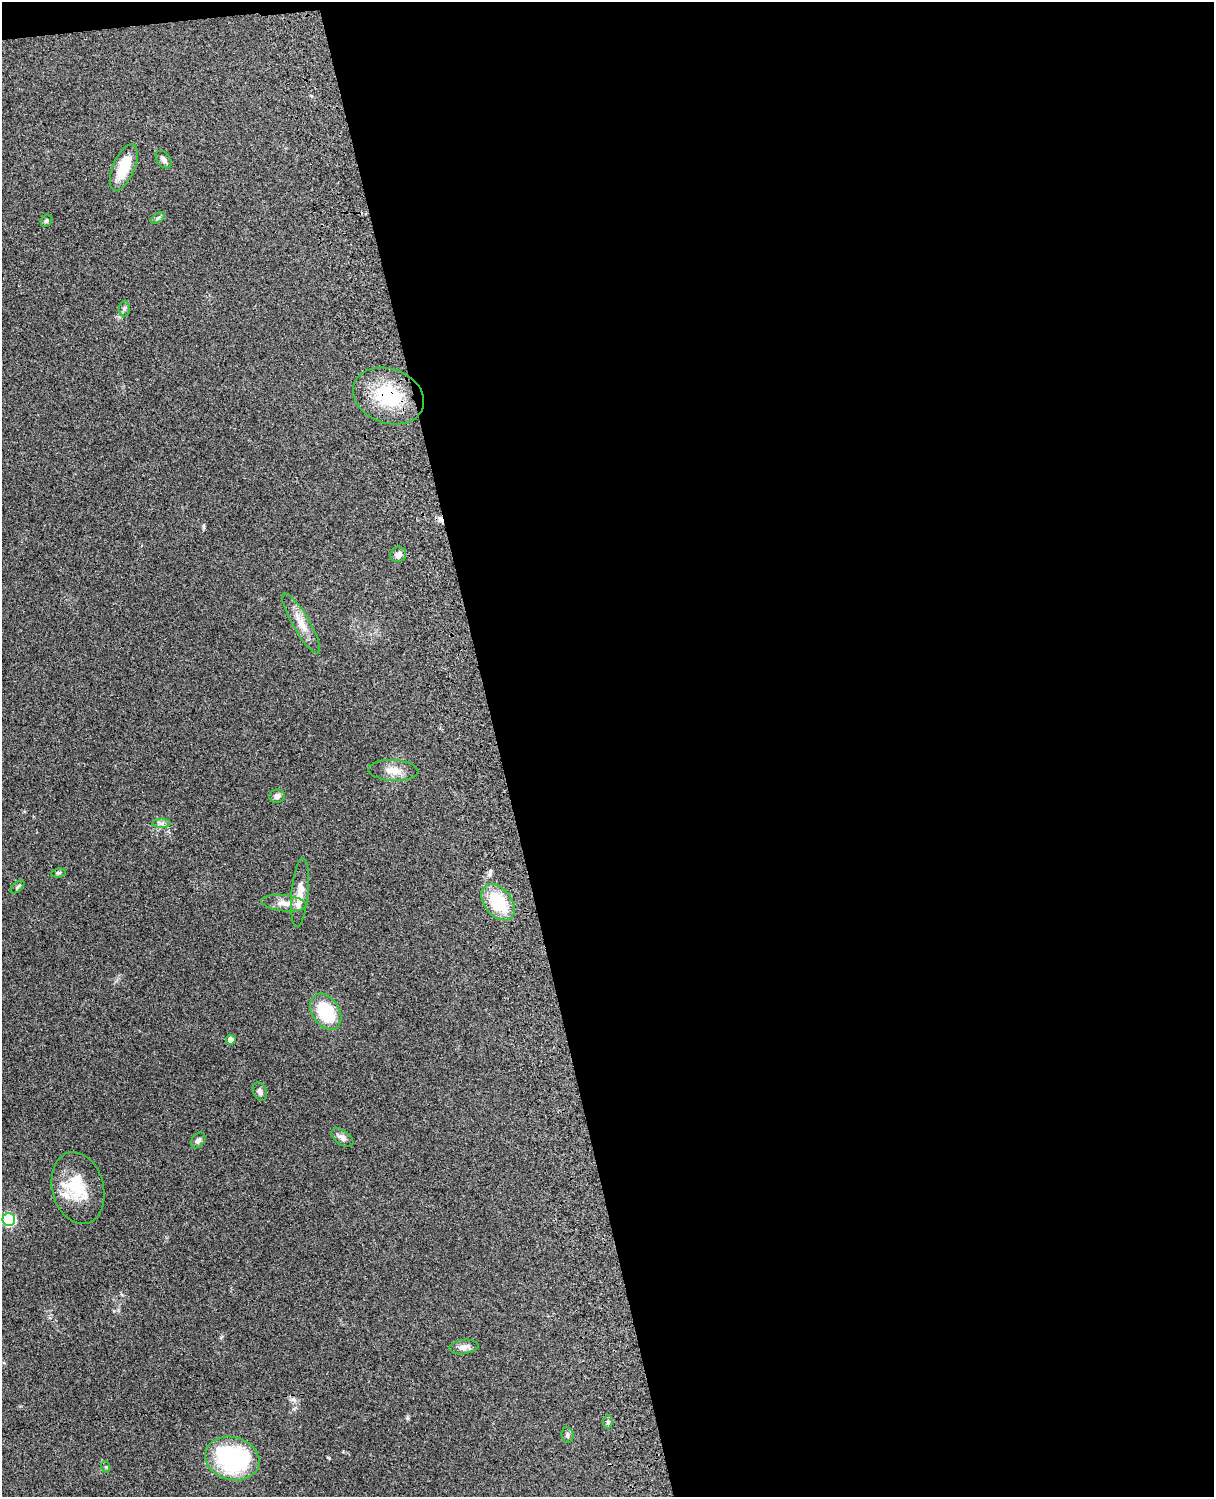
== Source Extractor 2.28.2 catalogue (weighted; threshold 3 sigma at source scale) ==
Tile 4 of 4 x 3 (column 4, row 1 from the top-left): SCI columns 3755-4966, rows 3155-4649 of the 5087 x 4926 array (HDU 1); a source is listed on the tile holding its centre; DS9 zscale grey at full resolution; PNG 1216 x 1499 px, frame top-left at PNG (2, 2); each listed source drawn as its Kron ellipse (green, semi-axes under 4 px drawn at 4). Shown black and unused: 60% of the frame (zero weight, under 3 of 4 exposures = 6% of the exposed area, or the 3 px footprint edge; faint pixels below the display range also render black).
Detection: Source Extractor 2.28.2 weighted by HDU 2 'WHT'; one run over the whole footprint, this tile lists its part. Background 0.259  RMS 0.0089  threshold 0.0401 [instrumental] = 3 sigma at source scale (4.5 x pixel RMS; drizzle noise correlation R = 1.50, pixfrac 1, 0.05/0.05 arcsec/px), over >= 5 px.
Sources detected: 31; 1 inside a brighter object's white glare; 1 cosmic-ray / hot-pixel residue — neither listed nor drawn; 1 inside a brighter listed object's ellipse — not listed separately; the other 28 listed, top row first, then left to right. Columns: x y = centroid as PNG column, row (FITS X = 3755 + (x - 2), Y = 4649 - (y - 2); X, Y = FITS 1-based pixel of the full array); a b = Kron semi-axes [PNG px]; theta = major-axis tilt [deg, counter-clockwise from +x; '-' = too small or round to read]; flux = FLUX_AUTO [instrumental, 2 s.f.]
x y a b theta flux
164 160 10 6 -52 3.6
124 167 25 11 67 25
158 218 8 4 37 1.5
46 221 6 5 - 1.4
124 308 8 5 87 1.9
388 396 36 27 -21 53
398 554 8 7 - 5.7
301 623 35 8 -59 13
393 770 25 10 -3 11
277 796 8 6 8 3.5
161 823 9 4 0 2.6
58 873 7 4 10 1.4
18 887 8 4 44 1.8
300 892 34 8 85 12
498 902 20 13 -51 41
284 903 22 8 -6 8.7
326 1012 19 13 -57 46
231 1040 5 4 - 11
260 1092 9 6 -68 2.9
342 1138 12 7 -36 4.5
198 1140 9 6 52 2.9
78 1188 37 25 -75 35
9 1220 6 6 - 87
464 1347 15 7 7 5.8
608 1422 7 5 85 1.6
567 1435 8 6 -83 2.3
232 1458 27 21 -16 120
106 1467 6 3 -71 0.91
Overlapping masked pixels (flux is a lower limit): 1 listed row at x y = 388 396